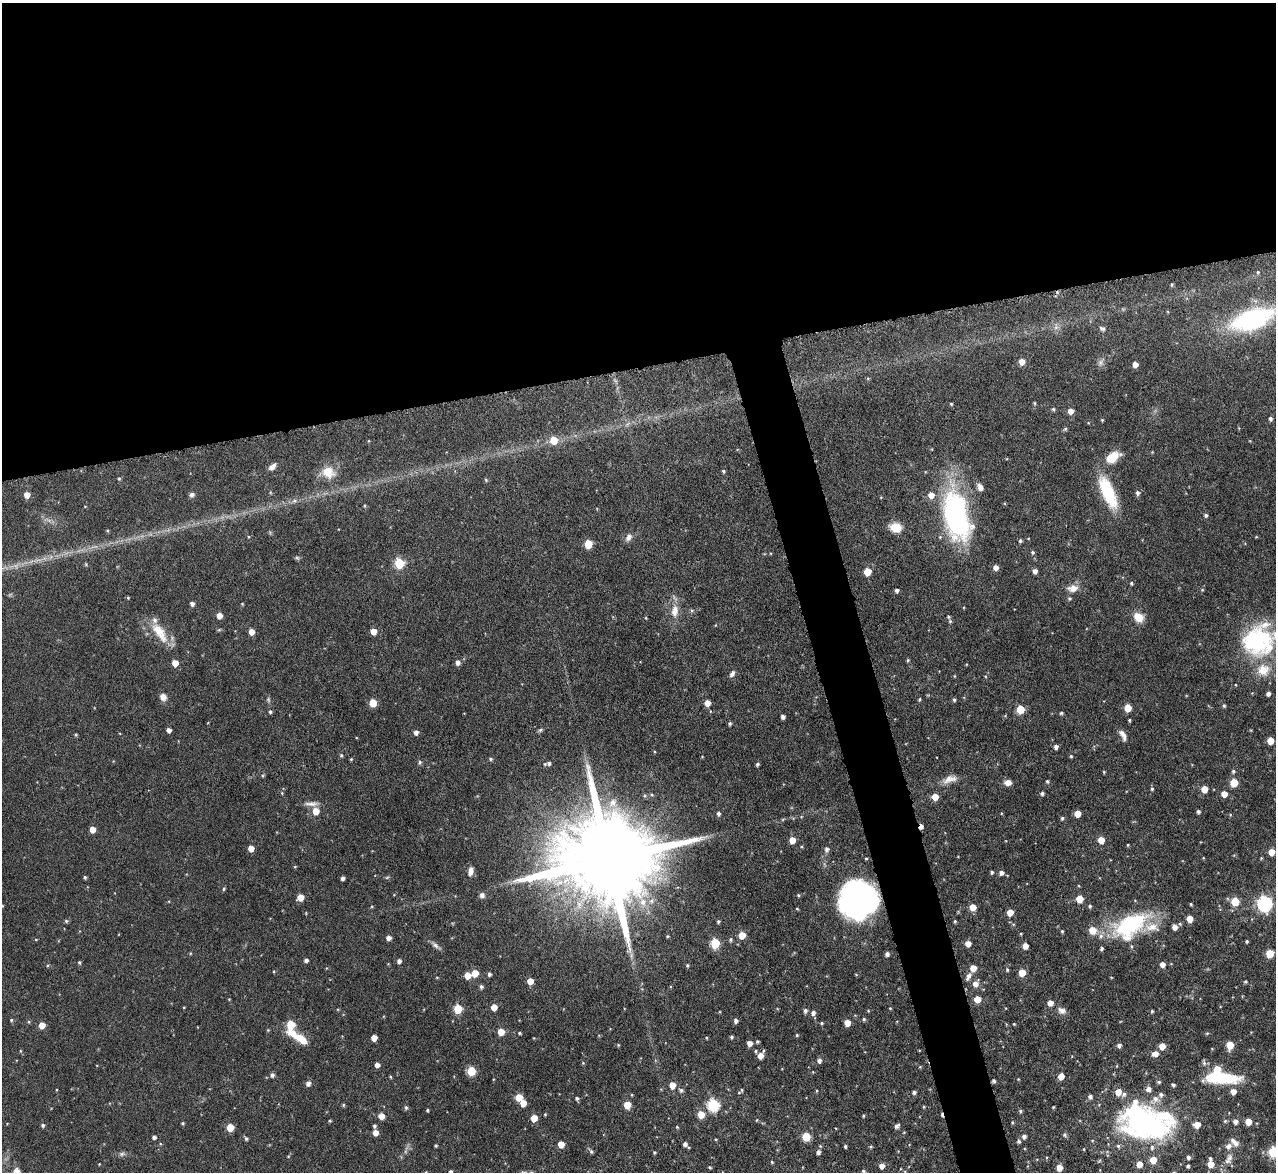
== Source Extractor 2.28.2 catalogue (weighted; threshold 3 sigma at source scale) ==
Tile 2 of 4 x 4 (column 2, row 1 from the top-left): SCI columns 1276-2549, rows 3656-4825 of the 5097 x 5091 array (HDU 1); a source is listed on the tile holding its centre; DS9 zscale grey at full resolution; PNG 1278 x 1174 px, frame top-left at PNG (2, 3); no overlay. Shown black and unused: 34% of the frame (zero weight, under 4 of 8 exposures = <1% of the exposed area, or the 3 px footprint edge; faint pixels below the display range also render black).
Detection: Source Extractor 2.28.2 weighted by HDU 2 'WHT'; one run over the whole footprint, this tile lists its part. Background 0.0815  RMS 0.0036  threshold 0.0148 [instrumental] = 3 sigma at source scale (4.09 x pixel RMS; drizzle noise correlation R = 1.36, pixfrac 0.8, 0.05/0.05 arcsec/px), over >= 5 px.
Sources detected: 310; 1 too faint to see at this stretch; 6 inside a brighter object's white glare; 1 cosmic-ray / hot-pixel residue — not listed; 9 inside a brighter listed object's ellipse — not listed separately; the other 293 listed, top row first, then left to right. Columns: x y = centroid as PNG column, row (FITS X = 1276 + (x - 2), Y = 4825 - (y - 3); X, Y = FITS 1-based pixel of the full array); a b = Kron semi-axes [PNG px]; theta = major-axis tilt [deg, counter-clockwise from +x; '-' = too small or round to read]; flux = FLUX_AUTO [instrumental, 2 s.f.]
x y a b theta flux
1258 272 5 4 - 0.41
1252 319 51 23 19 39
1102 328 8 6 -23 0.79
1022 362 5 5 - 3.3
1100 362 9 6 89 1.2
1135 364 5 4 - 2.2
1034 403 5 3 - 0.32
951 404 3 3 - 0.34
1053 409 5 4 - 0.42
1071 411 5 5 - 2.4
1270 419 5 4 - 0.8
1065 429 5 4 - 0.45
553 440 6 6 - 6.3
1113 457 18 11 34 5.5
272 467 10 6 38 1.5
723 471 4 3 - 0.44
328 472 19 15 -30 5.1
119 479 4 4 - 0.43
486 480 5 3 - 0.31
980 487 9 6 -61 1.8
1108 492 37 13 -66 16
1137 493 6 5 - 0.89
27 495 5 5 - 3.1
192 495 7 5 7 0.91
364 506 4 3 - 0.32
956 515 54 26 -78 60
1206 515 4 4 - 0.6
896 528 11 8 -16 6.2
628 537 10 7 53 1.6
1020 541 5 4 - 0.49
588 544 5 5 - 10
1033 552 5 5 - 0.52
399 563 6 5 - 18
996 567 5 5 - 1.7
1035 571 5 4 - 1.3
867 572 5 5 - 8
1131 583 5 4 - 0.44
1073 588 14 9 5 2.8
897 590 4 4 - 0.8
128 598 4 4 - 0.29
192 604 5 4 - 1
242 604 3 3 - 0.28
692 610 6 4 18 0.47
675 611 17 9 82 3.7
219 616 5 4 - 3
948 617 4 4 - 0.49
1139 617 11 9 -39 4.4
950 621 5 4 - 0.41
373 631 5 5 - 3.8
159 632 33 13 -55 7.3
251 632 5 4 - 3.4
1258 641 39 34 21 33
908 660 4 4 - 0.38
458 662 6 5 - 1.4
175 663 5 4 - 4.2
732 674 9 5 56 0.95
1268 694 4 4 - 1.1
163 697 8 7 - 1.8
919 699 4 4 - 0.38
954 700 5 4 - 0.49
373 703 5 5 - 8.5
707 703 5 5 - 3.2
1224 706 4 4 - 0.51
1128 708 5 5 - 7.3
1020 709 5 5 - 9.9
270 712 4 4 - 0.55
1061 713 4 3 - 0.51
783 717 4 4 - 0.98
1129 720 3 3 - 0.35
730 723 4 4 - 0.57
169 730 4 4 - 1.3
540 730 5 5 - 0.55
416 732 5 4 - 1.3
76 735 4 4 - 0.39
1123 735 15 6 -62 1.8
1270 741 5 5 - 5.8
1056 747 4 4 - 1.1
341 755 4 3 - 0.37
1071 756 5 4 - 0.37
351 759 4 3 - 0.28
490 759 5 4 - 0.48
420 762 5 4 - 0.54
549 763 6 6 - 0.96
757 764 4 3 - 0.55
1233 771 5 5 - 0.56
1104 772 4 3 - 0.32
949 779 19 9 16 3
1047 781 5 4 - 0.46
1008 782 8 6 -1 1.9
1234 783 5 5 - 8.7
1152 789 4 4 - 0.43
1204 789 5 5 - 4.9
1042 793 4 4 - 0.78
1224 794 5 5 - 3.5
935 797 5 5 - 4.8
612 803 14 11 58 3.5
311 804 19 6 0 1.9
316 811 6 5 - 4.4
1198 812 4 4 - 0.72
718 814 5 4 - 0.81
1077 814 5 5 - 5.1
1062 818 4 4 - 0.54
921 826 6 3 73 1.8
92 829 5 4 - 3.7
792 840 5 4 - 4.2
1101 840 5 5 - 4.4
1128 845 3 3 - 0.3
251 848 5 4 - 3.2
827 849 6 5 - 1.2
1271 852 5 5 - 4.4
866 858 4 3 - 0.31
610 859 34 20 9 9500
470 871 10 6 80 1.8
992 872 4 3 - 0.53
1001 873 5 4 - 1.3
85 877 4 3 - 0.5
387 877 6 4 20 0.38
343 878 4 3 - 1.1
224 889 5 4 - 0.4
858 894 29 23 34 96
482 895 7 7 - 1.1
798 895 4 4 - 0.4
300 897 5 5 - 4.1
1080 899 5 5 - 6.3
1235 901 5 5 - 10
643 902 10 9 - 3.1
1191 904 4 3 - 0.39
1265 904 7 6 - 74
1090 906 4 4 - 0.56
973 907 5 5 - 4.7
797 909 4 3 - 0.26
1010 912 5 5 - 4.1
1190 919 5 5 - 4.2
66 921 5 4 - 0.45
718 921 4 4 - 0.57
955 921 4 3 - 0.42
1130 925 47 26 33 29
1175 927 5 5 - 2.1
1062 931 3 3 - 0.35
1021 934 3 3 - 0.34
742 935 5 5 - 5.9
388 938 4 4 - 1.6
731 939 5 5 - 0.54
1247 941 4 3 - 0.45
715 943 6 5 - 17
968 944 5 4 - 3.2
435 945 12 5 -46 1.2
1025 946 5 4 - 3.2
1270 953 5 5 - 8.5
887 954 4 4 - 1.1
306 960 4 4 - 0.99
399 961 5 4 - 1
79 962 5 4 - 0.42
1162 964 5 5 - 1.8
48 965 4 3 - 0.35
687 965 5 4 - 0.48
973 968 5 4 - 4.5
1007 970 5 3 - 0.37
475 973 5 5 - 5.2
1022 973 5 5 - 5.8
489 974 4 4 - 0.77
468 976 5 5 - 4.4
968 977 12 6 66 1.3
530 981 5 4 - 4.3
1245 982 4 4 - 0.39
975 984 7 6 - 2.2
481 986 5 5 - 0.73
229 999 4 3 - 0.26
977 999 5 5 - 4.9
1050 1003 5 5 - 2.5
494 1007 5 4 - 3.9
890 1008 3 3 - 0.24
458 1009 5 5 - 12
805 1011 5 5 - 0.9
1062 1011 11 8 -26 1.6
1152 1011 3 3 - 0.4
813 1013 6 5 - 1.1
864 1019 5 5 - 0.5
11 1020 4 4 - 0.42
735 1021 5 4 - 1
29 1022 5 3 - 0.34
821 1023 4 4 - 0.43
847 1023 5 5 - 3.5
290 1024 6 5 - 8.2
1014 1024 4 3 - 0.28
42 1025 5 4 - 4.3
268 1030 4 4 - 0.3
501 1032 5 5 - 5
519 1033 4 3 - 0.42
1207 1033 5 3 - 0.31
797 1035 5 4 - 0.36
732 1037 4 4 - 0.49
299 1038 29 8 -31 7.3
374 1038 5 4 - 3.3
707 1038 4 3 - 0.29
757 1042 4 4 - 0.48
749 1043 5 5 - 1.9
618 1045 4 4 - 0.3
1119 1045 5 5 - 0.93
1230 1045 6 5 - 7.6
1162 1046 5 5 - 3.7
20 1051 5 3 - 0.28
755 1051 5 4 - 0.44
763 1051 5 4 - 0.4
1155 1054 7 5 3 2.2
760 1056 6 5 - 2.7
819 1061 5 5 - 1.1
583 1063 4 4 - 0.32
1204 1063 7 6 - 0.75
377 1065 4 4 - 1.7
920 1067 4 4 - 0.29
471 1071 5 5 - 12
272 1075 5 5 - 0.95
1061 1076 5 4 - 3.9
390 1077 5 3 - 0.33
1221 1077 41 11 -2 15
994 1081 5 4 - 0.58
1159 1082 5 4 - 0.49
308 1083 5 5 - 1.4
672 1085 5 5 - 3.9
1173 1085 4 3 - 0.62
1148 1089 6 5 - 1.6
681 1090 6 5 - 0.7
740 1091 10 3 46 0.58
1233 1091 5 5 - 2.8
914 1092 5 4 - 0.79
1118 1092 6 5 - 4
1124 1094 8 5 52 0.89
519 1097 5 5 - 4.8
1090 1097 5 5 - 0.98
577 1098 5 4 - 0.6
1155 1099 10 8 -88 2
523 1103 5 5 - 3.9
343 1105 4 4 - 0.39
627 1105 5 5 - 6
713 1105 6 6 - 34
1053 1107 3 3 - 0.29
406 1108 6 5 - 0.5
427 1110 4 3 - 0.39
1020 1111 5 4 - 0.53
1136 1113 8 8 - 75
545 1114 4 3 - 0.32
701 1115 6 5 - 4.9
381 1116 5 4 - 3.6
863 1116 4 3 - 0.38
534 1118 5 5 - 5.2
757 1120 4 3 - 0.24
330 1121 4 4 - 0.33
1225 1121 6 5 - 0.45
1012 1122 5 4 - 0.4
1235 1122 5 5 - 1.3
1248 1122 5 5 - 4.4
183 1123 4 3 - 0.43
43 1125 4 4 - 0.68
1197 1125 5 5 - 4.3
374 1126 5 4 - 0.57
897 1126 6 4 36 0.92
230 1127 5 5 - 7.4
677 1127 4 3 - 0.29
375 1133 5 4 - 2.8
1065 1135 6 5 - 0.65
1024 1136 5 5 - 1
154 1137 4 4 - 0.81
806 1137 5 5 - 11
246 1139 5 4 - 0.53
1019 1141 5 5 - 0.7
1234 1142 14 6 -42 1.7
561 1144 5 5 - 4.2
685 1144 5 5 - 1.2
436 1146 3 3 - 0.43
845 1146 4 3 - 0.48
1118 1146 6 5 - 0.54
1228 1146 8 7 - 1.4
871 1147 5 3 - 0.34
1152 1147 7 5 77 0.93
591 1151 7 5 -66 0.56
654 1152 4 4 - 0.39
818 1152 4 4 - 1
1273 1152 6 5 - 21
122 1154 8 6 22 0.8
1188 1157 5 4 - 0.83
1210 1158 4 4 - 0.5
1229 1158 13 8 59 2
1153 1160 5 5 - 5.3
772 1162 4 3 - 0.32
1139 1164 5 5 - 3.7
1211 1164 5 5 - 4.2
882 1166 5 5 - 1.9
1188 1166 4 3 - 0.65
710 1167 4 3 - 0.37
1059 1168 5 4 - 3.7
16 1172 10 8 54 1.8
451 1172 4 4 - 0.61
Overlapping masked pixels (flux is a lower limit): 3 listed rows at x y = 921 826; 858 894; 994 1081
Isophote crosses this tile's border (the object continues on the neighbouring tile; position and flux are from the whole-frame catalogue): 4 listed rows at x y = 1252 319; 1273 1152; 16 1172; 451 1172